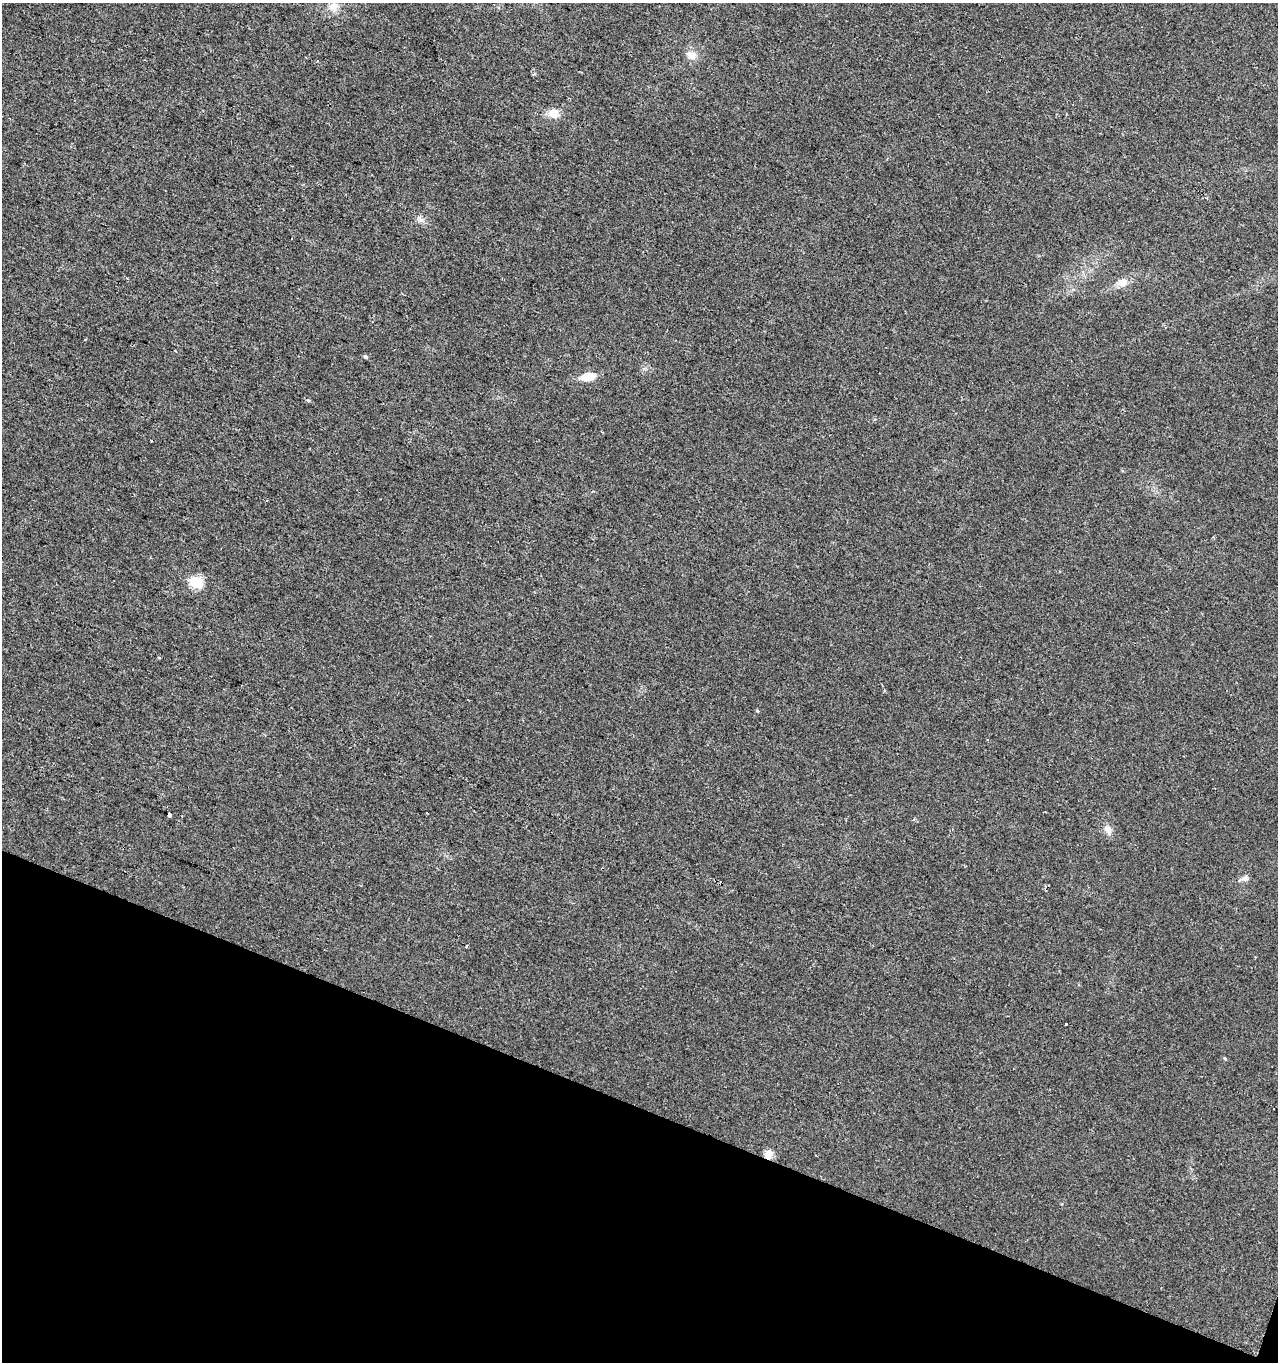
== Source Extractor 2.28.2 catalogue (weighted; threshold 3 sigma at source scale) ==
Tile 15 of 4 x 4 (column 3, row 4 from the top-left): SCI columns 2831-4106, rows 1-1360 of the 5596 x 5447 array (HDU 1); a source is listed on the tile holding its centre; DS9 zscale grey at full resolution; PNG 1280 x 1364 px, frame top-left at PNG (2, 3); no overlay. Shown black and unused: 19% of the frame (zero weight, under 2 of 3 exposures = <1% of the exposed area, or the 3 px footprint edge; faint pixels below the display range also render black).
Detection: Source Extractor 2.28.2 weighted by HDU 2 'WHT'; one run over the whole footprint, this tile lists its part. Background 0.0179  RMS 0.0078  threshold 0.0351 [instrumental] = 3 sigma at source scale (4.5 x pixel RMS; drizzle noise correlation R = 1.50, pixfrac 1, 0.0396/0.0396 arcsec/px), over >= 5 px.
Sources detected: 20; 2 cosmic-ray / hot-pixel residue — not listed; the other 18 listed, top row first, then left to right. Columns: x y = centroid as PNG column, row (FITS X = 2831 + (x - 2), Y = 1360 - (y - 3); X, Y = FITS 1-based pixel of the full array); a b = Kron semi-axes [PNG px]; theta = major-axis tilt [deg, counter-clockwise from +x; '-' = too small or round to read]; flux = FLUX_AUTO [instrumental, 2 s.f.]
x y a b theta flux
333 7 13 12 - 7
691 55 14 10 -9 5.9
553 113 14 11 -5 7.7
421 220 7 5 43 2.2
292 239 3 3 - 2
1123 282 13 10 20 6.2
365 357 6 4 -3 1.1
588 377 15 8 11 12
308 400 5 4 - 0.94
151 441 3 3 - 3.5
196 582 7 6 - 68
757 711 5 3 - 0.73
169 815 4 4 - 9.3
1108 830 13 9 -71 4.6
1245 878 10 7 23 3
1066 1024 3 3 - 2.6
1225 1059 5 3 - 0.85
768 1154 11 9 62 5.6
Overlapping masked pixels (flux is a lower limit): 1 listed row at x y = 768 1154